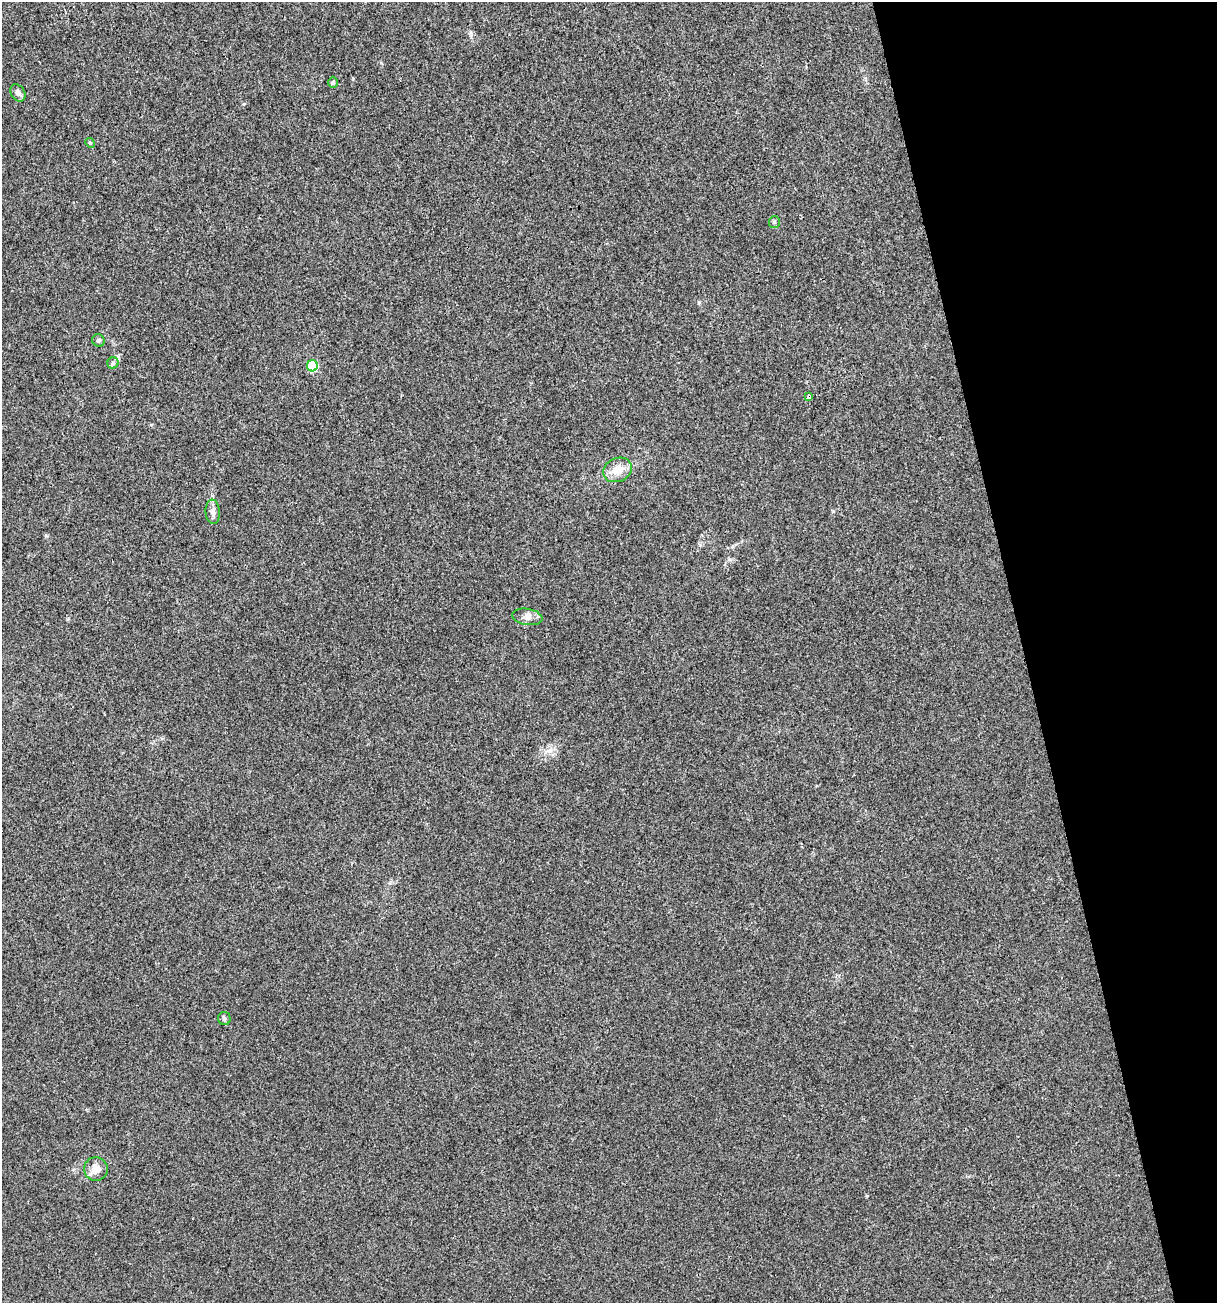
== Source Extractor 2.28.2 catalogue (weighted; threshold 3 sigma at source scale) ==
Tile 12 of 4 x 4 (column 4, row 3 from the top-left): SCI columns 3747-4961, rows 1303-2603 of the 5012 x 5207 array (HDU 1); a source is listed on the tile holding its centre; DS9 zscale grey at full resolution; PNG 1219 x 1305 px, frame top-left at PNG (2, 2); each listed source drawn as its Kron ellipse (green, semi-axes under 4 px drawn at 4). Shown black and unused: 16% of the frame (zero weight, under 3 of 4 exposures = <1% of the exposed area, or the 3 px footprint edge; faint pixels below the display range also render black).
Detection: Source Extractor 2.28.2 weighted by HDU 2 'WHT'; one run over the whole footprint, this tile lists its part. Background 0.00323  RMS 0.0026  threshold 0.0118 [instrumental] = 3 sigma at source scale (4.5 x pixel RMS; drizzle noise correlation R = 1.50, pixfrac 1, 0.0396/0.0396 arcsec/px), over >= 5 px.
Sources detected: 13; all 13 listed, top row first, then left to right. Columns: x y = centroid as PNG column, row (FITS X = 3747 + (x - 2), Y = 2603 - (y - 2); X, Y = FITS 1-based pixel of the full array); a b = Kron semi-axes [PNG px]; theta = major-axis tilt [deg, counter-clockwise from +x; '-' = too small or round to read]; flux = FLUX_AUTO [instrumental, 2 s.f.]
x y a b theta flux
333 82 6 5 - 0.41
18 93 9 7 -54 1
90 143 5 4 - 0.32
774 222 6 5 - 0.42
98 340 6 6 - 0.54
113 363 5 5 - 0.56
312 366 5 5 - 15
809 397 4 3 - 3
617 470 15 11 25 3.9
213 512 12 7 -85 1.3
527 617 15 8 -9 1.7
224 1018 6 6 - 0.58
96 1169 12 11 - 3
Overlapping masked pixels (flux is a lower limit): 1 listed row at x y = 809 397
Unlisted compact peaks at least as high as the median listed source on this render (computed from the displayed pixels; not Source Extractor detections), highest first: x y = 699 302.